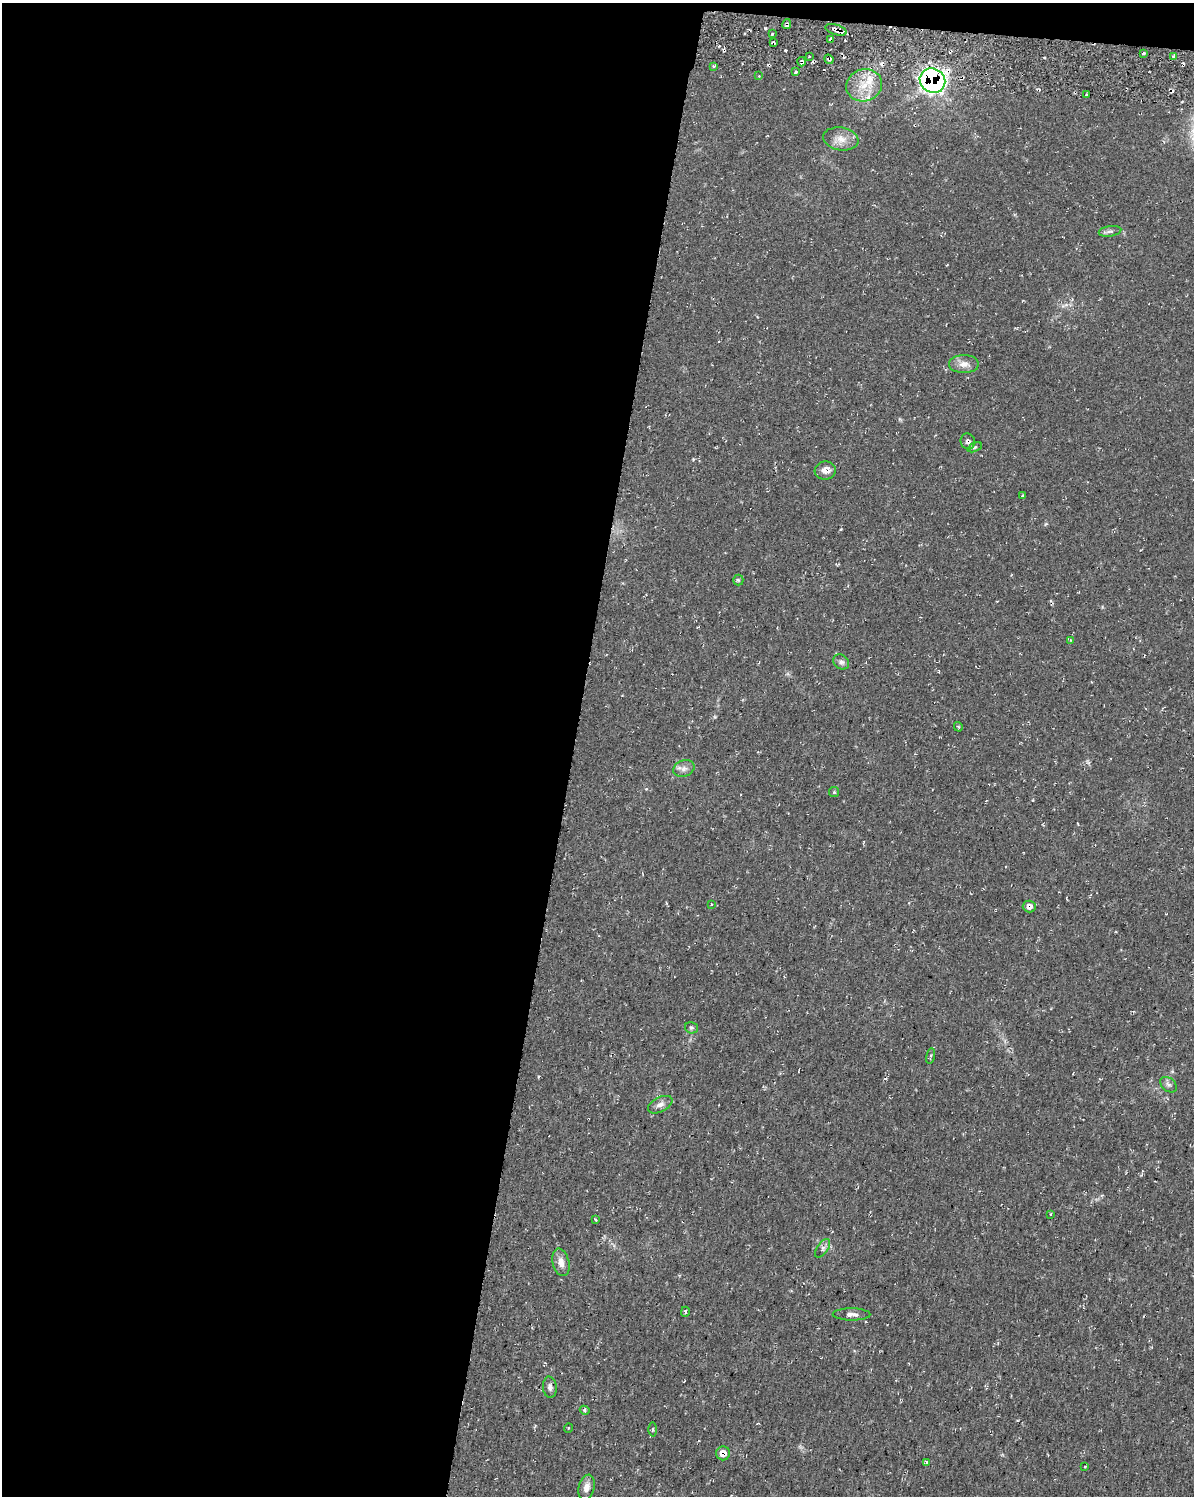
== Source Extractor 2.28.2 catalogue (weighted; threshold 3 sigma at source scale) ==
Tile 1 of 4 x 3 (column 1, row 1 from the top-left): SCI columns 7-1198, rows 3270-4763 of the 4783 x 5045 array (HDU 1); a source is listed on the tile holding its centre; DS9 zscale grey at full resolution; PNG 1196 x 1498 px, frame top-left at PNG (2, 3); each listed source drawn as its Kron ellipse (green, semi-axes under 4 px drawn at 4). Shown black and unused: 49% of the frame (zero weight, under 2 of 3 exposures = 2% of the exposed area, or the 3 px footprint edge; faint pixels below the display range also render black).
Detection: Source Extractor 2.28.2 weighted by HDU 2 'WHT'; one run over the whole footprint, this tile lists its part. Background 0.035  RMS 0.0055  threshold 0.0246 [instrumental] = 3 sigma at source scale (4.5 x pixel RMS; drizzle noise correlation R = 1.50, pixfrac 1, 0.0396/0.0396 arcsec/px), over >= 5 px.
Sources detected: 54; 3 cosmic-ray / hot-pixel residue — neither listed nor drawn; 2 inside a brighter listed object's ellipse — not listed separately; the other 49 listed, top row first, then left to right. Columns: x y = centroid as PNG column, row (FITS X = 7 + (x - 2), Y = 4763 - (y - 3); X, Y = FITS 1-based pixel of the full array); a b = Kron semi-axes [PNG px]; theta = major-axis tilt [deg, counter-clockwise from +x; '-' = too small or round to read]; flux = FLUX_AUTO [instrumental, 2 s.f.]
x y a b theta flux
787 24 5 3 - 1.1
836 30 11 5 -18 4.6
772 34 2 2 - 0.74
831 39 4 3 - 5
773 43 4 3 - 0.96
1144 53 3 2 - 0.79
809 56 2 2 - 0.6
1174 56 4 3 - 1
829 59 5 4 - 1.2
802 62 5 3 - 1.3
714 66 4 3 - 0.73
796 72 3 2 - 0.82
759 76 3 3 - 0.46
932 81 13 12 - 220
864 85 18 16 16 12
1087 95 3 3 - 0.78
841 139 18 11 -10 6.1
1110 231 11 5 8 1.7
964 364 15 9 0 4.2
968 441 8 7 - 1.9
975 447 8 4 26 0.89
825 470 10 9 - 4.2
1022 495 4 3 - 0.47
738 580 5 5 - 0.85
1071 640 4 3 - 0.65
841 662 8 7 - 1.8
958 727 5 3 - 0.7
684 768 11 8 21 2.8
834 792 5 5 - 0.74
712 904 3 2 - 0.37
1029 906 6 6 - 3.1
691 1028 6 5 - 1.1
930 1056 8 3 77 0.78
1168 1085 9 6 -39 1.8
660 1105 13 7 28 2.7
1051 1214 3 2 - 0.41
595 1219 3 3 - 0.89
823 1248 10 5 55 1.7
561 1262 14 8 -77 4.6
685 1312 5 3 - 0.86
851 1314 19 6 0 2.8
550 1387 10 7 -85 2
585 1410 5 4 - 1.1
568 1428 5 3 - 0.45
653 1429 7 3 89 0.69
723 1453 7 7 - 5.9
926 1462 4 3 - 1.1
1085 1466 4 2 - 0.51
586 1487 13 8 76 4.3
Overlapping masked pixels (flux is a lower limit): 10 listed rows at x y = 787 24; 836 30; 831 39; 773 43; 829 59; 802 62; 932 81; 968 441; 1029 906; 723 1453